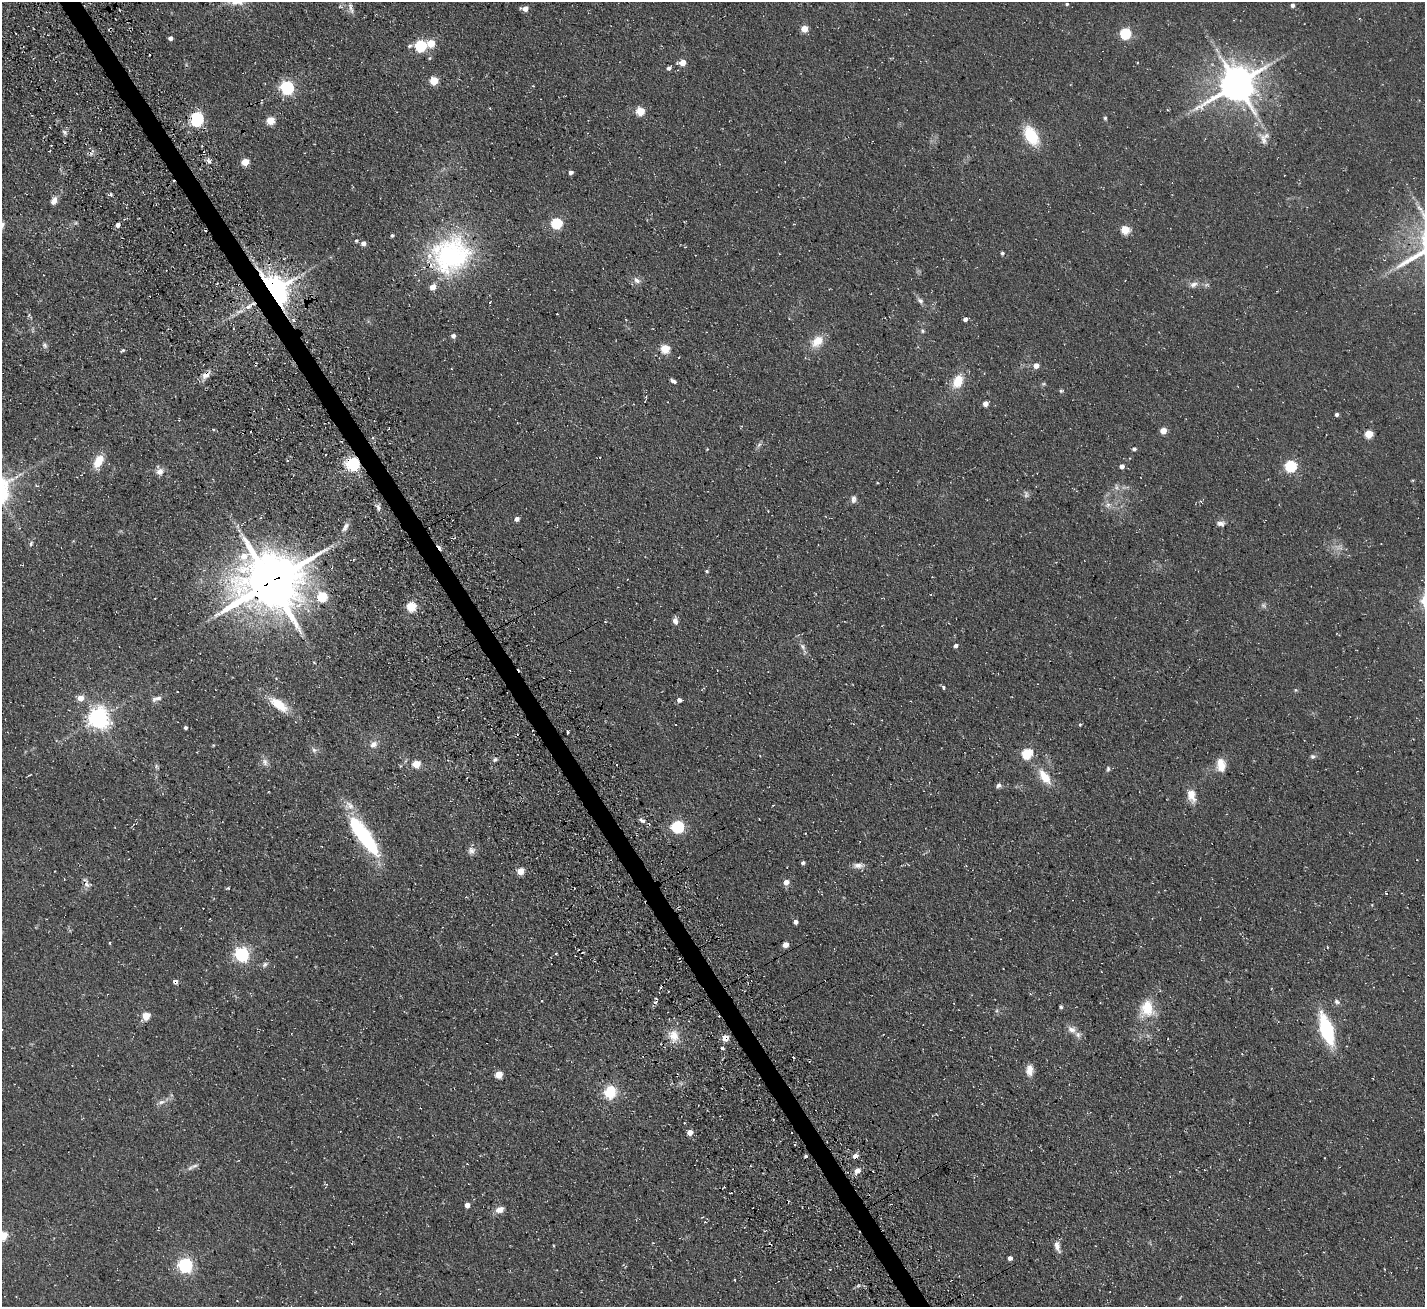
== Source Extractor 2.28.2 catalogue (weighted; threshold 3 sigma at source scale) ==
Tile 11 of 4 x 4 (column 3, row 3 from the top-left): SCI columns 3016-4438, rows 1638-2942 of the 6030 x 6023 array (HDU 1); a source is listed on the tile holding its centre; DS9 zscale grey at full resolution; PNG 1427 x 1309 px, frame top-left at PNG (2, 2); no overlay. Shown black and unused: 2% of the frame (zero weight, under 3 of 4 exposures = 11% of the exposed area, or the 3 px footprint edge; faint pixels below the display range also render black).
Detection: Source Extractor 2.28.2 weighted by HDU 2 'WHT'; one run over the whole footprint, this tile lists its part. Background 0.0594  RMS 0.009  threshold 0.0403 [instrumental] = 3 sigma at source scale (4.5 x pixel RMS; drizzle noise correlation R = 1.50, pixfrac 1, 0.05/0.05 arcsec/px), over >= 5 px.
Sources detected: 172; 2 too faint to see at this stretch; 7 cosmic-ray / hot-pixel residue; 1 long thin detection or spike segment (spike, bleed or trail) — not listed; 3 inside a brighter listed object's ellipse — not listed separately; the other 159 listed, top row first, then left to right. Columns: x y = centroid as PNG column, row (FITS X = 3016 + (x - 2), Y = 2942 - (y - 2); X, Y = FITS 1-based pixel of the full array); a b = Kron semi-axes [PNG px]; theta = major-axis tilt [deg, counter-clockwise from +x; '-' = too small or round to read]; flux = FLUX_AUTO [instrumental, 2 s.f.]
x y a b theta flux
1067 4 4 4 - 1.3
1292 5 4 4 - 3
340 7 6 4 -17 1
351 8 17 5 -73 3.7
525 9 6 4 -2 7.2
110 29 4 3 - 1.1
804 29 5 5 - 16
1125 33 5 5 - 86
170 38 4 4 - 3.5
431 43 5 5 - 23
410 46 7 5 24 2
420 46 5 5 - 94
430 58 5 4 - 1.2
682 63 5 4 - 13
669 68 4 4 - 2.9
434 81 5 5 - 32
1237 84 12 10 34 2200
287 87 6 6 - 190
640 111 5 5 - 33
1105 118 5 4 - 1.2
196 119 7 6 - 160
270 120 5 5 - 30
64 132 7 5 -45 2.1
1031 135 20 12 -60 33
1263 140 18 9 -69 7.5
209 162 6 5 - 2.5
245 162 5 5 - 21
571 172 5 4 - 2.5
110 195 4 3 - 2.8
54 201 10 7 61 5.3
76 223 6 4 45 1.4
556 223 5 5 - 85
118 225 5 4 - 3.5
1125 230 5 5 - 35
392 235 3 3 - 1.6
356 241 5 4 - 1.5
363 243 4 4 - 4.9
1002 253 4 4 - 1.4
451 255 50 43 37 140
637 280 10 7 -40 4.1
1194 284 13 7 17 4.6
273 291 9 7 -55 1500
920 301 9 6 -36 3
965 319 4 4 - 3.7
922 331 6 5 - 1.5
453 336 6 5 - 2.9
817 341 18 12 39 14
45 346 8 6 -52 2.3
665 349 5 5 - 32
123 350 5 4 - 1.4
1036 365 5 5 - 6.3
206 375 14 8 42 5.8
673 381 7 4 -31 2.5
958 381 18 11 65 18
1043 384 6 4 11 1.2
1061 391 5 4 - 1.2
985 403 5 5 - 5.5
1336 414 4 4 - 2.2
213 430 5 3 - 1
1163 431 4 4 - 13
1369 434 5 5 - 29
759 444 8 5 53 2.2
707 449 4 4 - 0.63
1134 449 4 4 - 2.3
98 461 16 9 64 15
352 463 6 5 - 220
1122 466 4 4 - 5
1290 466 6 5 - 95
160 472 9 8 - 5.5
36 486 6 3 -10 1.1
1116 487 10 5 -77 2.8
854 499 9 6 83 3.2
1201 501 5 3 - 1.1
1108 505 7 6 - 2.9
378 507 8 6 -63 2.8
517 519 4 4 - 4.8
1221 523 10 7 -1 3.8
345 527 14 6 57 4.2
31 544 7 4 64 1.7
707 571 5 4 - 1.3
270 582 21 19 14 4600
322 596 5 5 - 59
155 598 2 2 - 0.54
1264 605 8 6 -54 2.1
411 606 5 5 - 53
675 621 8 6 -79 4.3
956 646 5 5 - 2.3
802 647 10 6 -60 3.4
314 662 4 3 - 0.67
943 687 6 4 -71 1.3
1295 690 6 4 -90 1
80 698 6 5 - 10
157 699 14 6 18 4
679 700 5 5 - 3.2
279 705 27 11 -35 22
98 718 7 7 - 590
1080 725 4 3 - 1.1
185 728 3 3 - 2.3
568 733 3 3 - 1.9
213 745 4 4 - 0.77
373 745 11 8 37 5.2
314 750 8 6 -39 2.7
1027 754 5 5 - 66
1313 756 7 6 - 2
495 760 7 5 48 2
265 762 10 7 -81 4.1
416 764 5 5 - 25
1221 765 15 9 -83 13
1108 769 6 5 - 1.6
1044 777 22 10 -55 17
999 785 7 6 - 2.5
1191 796 18 10 -74 10
773 805 3 2 - 0.54
642 821 10 5 -25 3
677 827 6 5 - 120
363 835 48 12 -53 95
471 851 10 9 - 4.4
803 863 4 4 - 2.1
858 865 16 7 2 4.8
520 871 5 4 - 17
786 882 5 5 - 8
87 885 10 7 0 3.5
228 888 5 4 - 0.97
1386 893 3 3 - 0.79
796 922 4 4 - 3.4
109 943 4 3 - 0.89
785 945 5 4 - 8.4
556 953 4 3 - 0.69
241 954 6 6 - 200
265 964 9 6 44 2.5
175 982 6 5 - 2.6
1337 1002 9 6 -33 2.5
1061 1007 4 3 - 1.5
1147 1009 23 19 83 24
146 1016 5 5 - 28
1072 1029 11 9 -10 5.3
1326 1029 19 8 -72 110
674 1036 17 13 -75 13
725 1038 5 5 - 12
722 1048 4 3 - 1.6
1242 1054 4 3 - 0.53
793 1057 3 2 - 1.1
1029 1070 15 9 89 7.5
499 1075 5 5 - 21
610 1092 16 14 70 22
161 1102 11 5 16 3.7
690 1132 4 4 - 8.9
805 1156 3 3 - 1.5
855 1156 5 4 - 6.2
190 1168 11 5 32 3.3
857 1171 9 7 43 5.5
326 1184 5 3 - 0.93
467 1205 5 5 - 5.3
500 1209 10 7 20 6.6
3 1235 5 5 - 41
1057 1246 16 7 -74 5.3
1010 1258 4 4 - 3.3
185 1265 6 6 - 240
1385 1269 3 2 - 0.64
Overlapping masked pixels (flux is a lower limit): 10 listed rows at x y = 110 29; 451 255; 273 291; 206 375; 352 463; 270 582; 87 885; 175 982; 725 1038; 855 1156
Isophote crosses this tile's border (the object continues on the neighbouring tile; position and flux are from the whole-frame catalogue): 1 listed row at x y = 3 1235